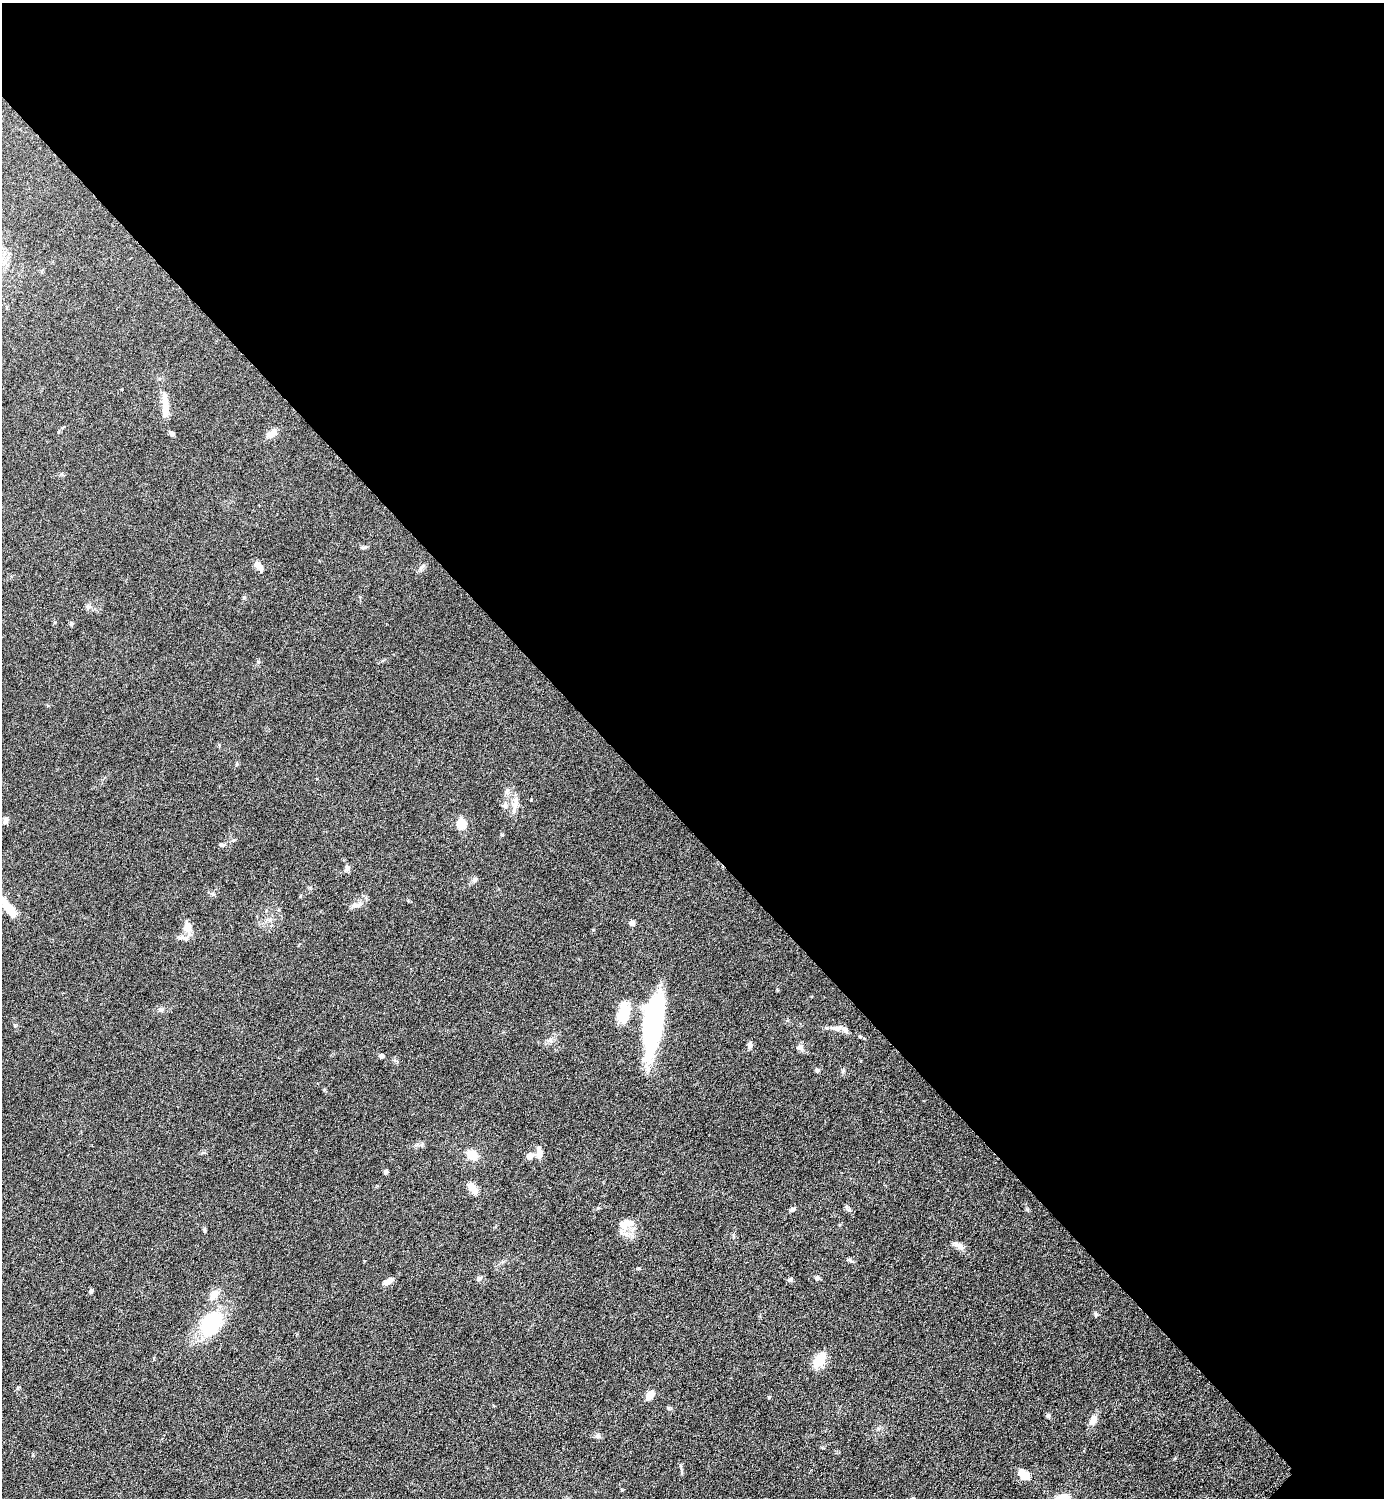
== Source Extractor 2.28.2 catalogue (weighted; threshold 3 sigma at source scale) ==
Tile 3 of 4 x 4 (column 3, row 1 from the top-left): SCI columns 3072-4453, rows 4496-5991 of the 6003 x 6003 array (HDU 1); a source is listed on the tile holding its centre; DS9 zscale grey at full resolution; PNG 1386 x 1500 px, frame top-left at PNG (2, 3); no overlay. Shown black and unused: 55% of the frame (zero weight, under 6 of 12 exposures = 1% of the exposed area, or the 3 px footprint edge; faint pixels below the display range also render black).
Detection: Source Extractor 2.28.2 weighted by HDU 2 'WHT'; one run over the whole footprint, this tile lists its part. Background 0.0872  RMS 0.0039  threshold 0.016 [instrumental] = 3 sigma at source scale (4.09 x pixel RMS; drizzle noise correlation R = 1.36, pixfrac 0.8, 0.05/0.05 arcsec/px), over >= 5 px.
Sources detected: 63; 3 inside a brighter object's white glare — not listed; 3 inside a brighter listed object's ellipse — not listed separately; the other 57 listed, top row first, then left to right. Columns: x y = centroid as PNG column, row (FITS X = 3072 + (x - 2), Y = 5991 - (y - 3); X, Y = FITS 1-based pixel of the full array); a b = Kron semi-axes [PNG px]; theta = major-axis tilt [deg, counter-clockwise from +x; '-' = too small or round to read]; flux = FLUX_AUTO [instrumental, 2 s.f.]
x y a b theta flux
165 404 33 8 -88 5.8
272 433 15 8 40 2.6
172 434 7 5 -71 0.86
364 547 8 4 0 0.63
259 566 12 6 -54 2.7
422 567 12 4 54 0.92
244 598 6 3 20 0.41
88 606 7 4 -19 0.7
71 624 6 4 -76 0.62
507 791 10 5 69 1.1
515 803 18 9 78 3.1
505 806 8 6 -77 0.96
6 820 9 6 71 1.1
462 824 8 7 - 7.8
502 835 5 3 - 0.35
221 845 7 5 -19 0.6
347 868 9 5 -83 1.1
475 879 8 6 43 0.88
300 896 5 4 - 0.34
357 905 16 6 10 1.9
8 907 33 9 -51 8
632 923 6 6 - 1.2
189 927 19 7 -73 2.8
184 938 18 6 -12 1.8
623 1014 25 16 56 7.8
655 1020 63 17 85 51
837 1028 11 7 1 1.8
550 1040 8 7 - 1.2
750 1045 8 6 83 1.2
800 1047 11 6 -5 1.3
382 1056 5 5 - 0.95
817 1070 7 4 -45 0.54
539 1153 16 7 -86 2.2
472 1155 9 7 -34 6.9
530 1156 8 7 - 2.4
385 1171 5 4 - 0.77
471 1187 15 9 -40 2.9
792 1209 7 5 28 0.81
849 1210 6 4 -18 0.65
625 1224 20 12 18 4.8
959 1246 15 7 -27 2
849 1260 8 4 7 0.65
817 1278 6 5 - 0.96
479 1279 6 6 - 0.86
790 1279 7 5 40 0.7
388 1281 14 6 32 2
91 1291 6 4 74 0.65
214 1295 17 9 54 3
1096 1314 6 4 72 0.5
211 1324 21 15 61 31
819 1360 19 11 54 7.4
650 1395 9 6 46 4
769 1397 4 4 - 0.44
1048 1416 5 5 - 0.8
1093 1420 12 8 64 3.1
598 1436 8 7 - 0.94
1024 1475 13 8 -36 4.9
Isophote crosses this tile's border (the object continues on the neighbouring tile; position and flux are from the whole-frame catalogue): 1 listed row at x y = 8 907
Unlisted compact peaks at least as high as the median listed source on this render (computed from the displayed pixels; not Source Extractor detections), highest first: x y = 639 1268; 161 1010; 258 661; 417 1144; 204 1230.